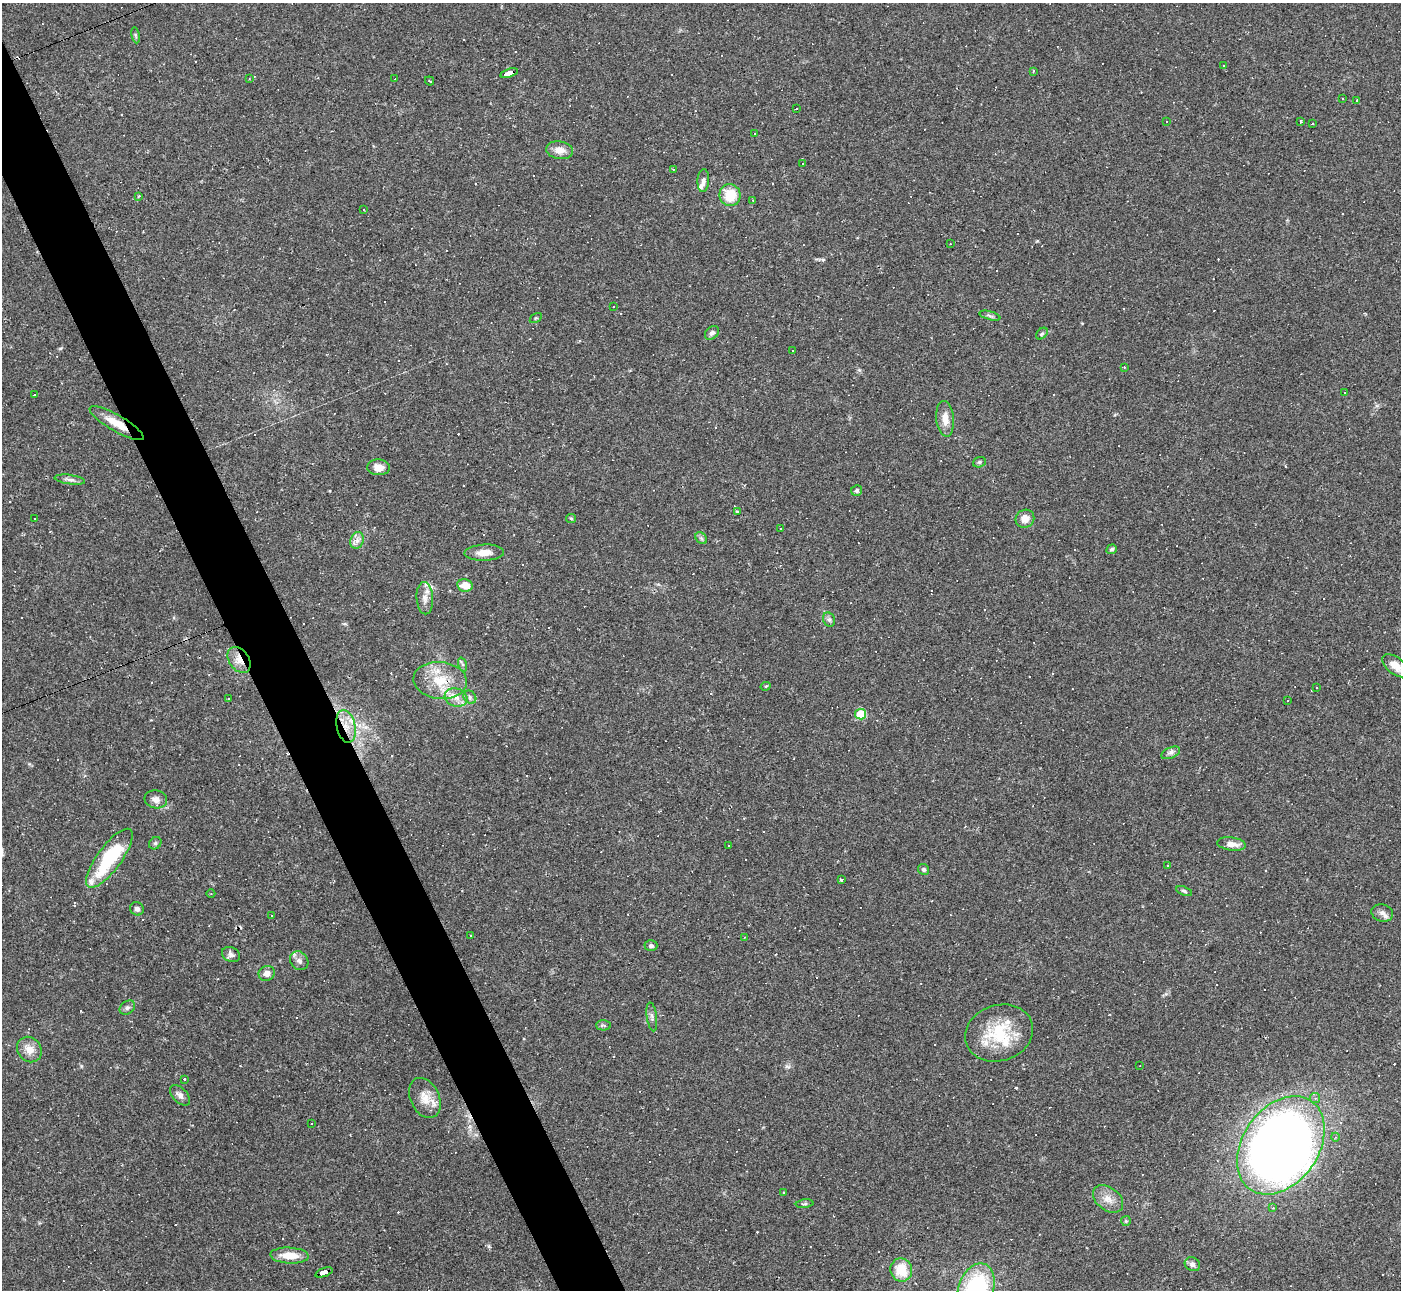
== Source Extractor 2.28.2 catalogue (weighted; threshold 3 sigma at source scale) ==
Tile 11 of 4 x 4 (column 3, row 3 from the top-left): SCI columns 2798-4196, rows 1570-2857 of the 5594 x 5585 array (HDU 1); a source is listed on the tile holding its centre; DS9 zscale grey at full resolution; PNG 1403 x 1292 px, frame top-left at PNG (2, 3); each listed source drawn as its Kron ellipse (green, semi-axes under 4 px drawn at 4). Shown black and unused: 4% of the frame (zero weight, under 2 of 3 exposures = <1% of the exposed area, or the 3 px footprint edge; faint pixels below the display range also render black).
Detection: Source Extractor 2.28.2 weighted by HDU 2 'WHT'; one run over the whole footprint, this tile lists its part. Background 0.064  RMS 0.0055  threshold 0.0248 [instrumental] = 3 sigma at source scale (4.5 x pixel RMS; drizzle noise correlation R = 1.50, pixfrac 1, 0.05/0.05 arcsec/px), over >= 5 px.
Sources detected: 173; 1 inside a brighter object's white glare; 62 cosmic-ray / hot-pixel residue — neither listed nor drawn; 5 inside a brighter listed object's ellipse — not listed separately; the other 105 listed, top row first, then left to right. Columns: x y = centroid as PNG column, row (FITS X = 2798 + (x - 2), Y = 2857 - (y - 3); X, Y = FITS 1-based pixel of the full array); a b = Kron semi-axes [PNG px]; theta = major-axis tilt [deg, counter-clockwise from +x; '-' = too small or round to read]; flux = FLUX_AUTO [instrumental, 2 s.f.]
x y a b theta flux
136 35 8 4 -81 0.84
1224 66 3 3 - 0.79
1033 71 4 3 - 0.65
509 73 9 4 17 160
249 79 3 2 - 0.41
395 79 2 2 - 0.32
429 81 5 2 - 0.56
1342 99 3 2 - 0.57
1357 100 3 2 - 0.44
796 109 3 2 - 0.49
1166 122 3 2 - 0.66
1301 122 3 2 - 0.71
1312 124 3 2 - 0.35
754 134 3 3 - 2.6
560 150 14 9 -7 5.3
802 163 4 3 - 0.69
673 169 4 2 - 0.39
703 180 12 6 87 2.1
730 195 11 10 - 15
139 196 4 3 - 0.94
753 200 4 3 - 0.56
363 209 3 2 - 0.43
950 244 2 2 - 0.54
614 307 3 2 - 0.46
990 316 11 3 -15 1.3
536 318 7 4 33 0.77
712 333 8 6 43 1.9
1042 334 6 4 48 0.97
792 351 3 3 - 20
1124 367 4 3 - 0.36
1345 392 2 2 - 0.66
34 394 3 3 - 1.2
945 419 18 9 -84 6.3
117 423 31 8 -30 9.1
979 462 6 5 - 0.96
378 467 11 8 -3 5.1
70 480 15 4 -8 2.1
857 491 6 5 - 1.3
737 511 3 3 - 0.62
34 518 2 2 - 0.5
571 518 5 4 - 0.7
1025 519 10 9 - 4.7
781 528 3 2 - 0.37
701 538 7 5 -46 1
357 540 8 6 70 2.6
1112 549 5 4 - 1.1
484 553 20 8 3 5.9
465 585 8 6 -12 7.7
425 598 16 8 -87 4.1
829 620 7 6 - 1.4
239 660 14 10 -55 5.8
463 664 7 4 -71 1
1395 666 15 8 -39 5.9
440 680 27 18 -6 17
766 686 5 3 - 0.63
1316 687 3 3 - 2.6
456 697 11 9 -18 4.7
470 697 7 6 - 1.5
228 698 3 2 - 0.62
1287 701 3 2 - 0.39
861 714 5 5 - 23
346 726 16 9 -78 7.6
1171 753 10 5 24 1.8
156 799 11 9 -11 3.2
155 843 7 5 44 0.99
1231 844 14 6 -7 5.3
729 845 3 2 - 0.56
109 858 35 12 54 39
1168 865 3 3 - 0.61
924 869 6 5 - 1.2
841 880 4 3 - 3.2
1184 891 8 4 -19 1
211 894 4 3 - 0.44
137 909 7 6 - 1.7
1382 913 11 8 -18 2.9
272 916 3 3 - 1.9
470 935 2 2 - 0.47
745 937 3 2 - 0.37
651 946 6 5 - 1.6
231 954 9 7 -23 2
299 961 10 8 -48 2.6
267 973 8 7 - 3.2
127 1008 8 6 37 1.5
652 1017 14 5 -83 1.8
603 1025 7 5 -1 1.4
999 1033 34 28 18 30
29 1049 13 11 -51 5.9
1140 1066 2 2 - 0.29
184 1079 3 3 - 14
180 1095 12 7 -46 2.6
425 1098 21 14 -65 8.3
1315 1098 5 5 - 1.1
312 1124 3 2 - 0.58
1335 1137 4 3 - 0.49
1281 1145 54 38 55 440
784 1192 3 3 - 0.61
1108 1199 17 11 -37 6
805 1204 9 4 7 1
1273 1208 4 3 - 0.52
1126 1221 5 5 - 0.72
289 1255 19 8 -3 9.4
1192 1264 8 6 -28 2.4
901 1270 12 10 -70 14
324 1272 9 4 21 70
976 1289 26 17 72 65
Overlapping masked pixels (flux is a lower limit): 6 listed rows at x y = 509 73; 117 423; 239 660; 440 680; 346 726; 324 1272
Isophote crosses this tile's border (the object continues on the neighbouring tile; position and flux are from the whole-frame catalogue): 2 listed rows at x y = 1395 666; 976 1289
Unlisted compact peaks at least as high as the median listed source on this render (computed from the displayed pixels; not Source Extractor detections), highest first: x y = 81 1066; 1037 241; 823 260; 788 1067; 859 370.